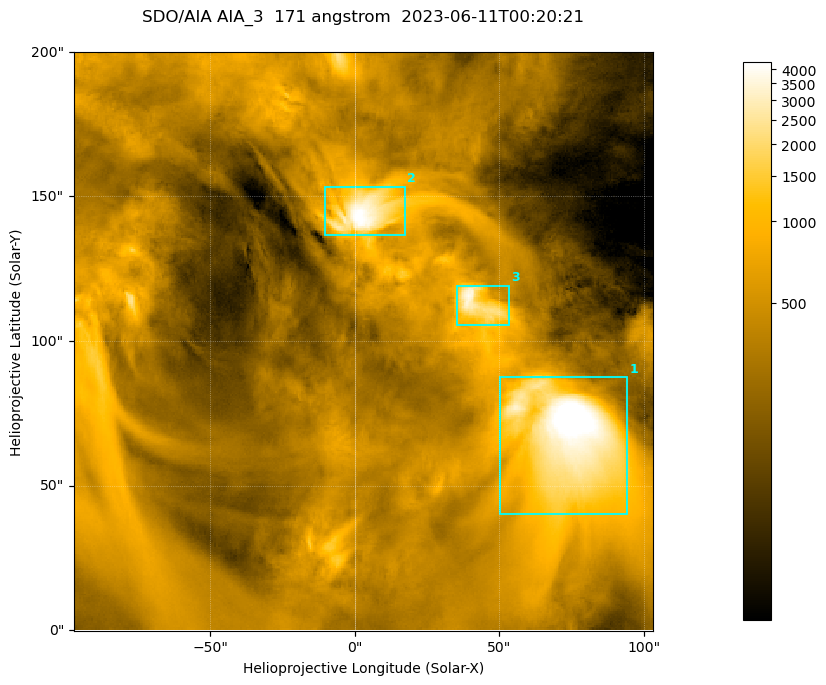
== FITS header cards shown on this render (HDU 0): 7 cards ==
TELESCOP= 'SDO/AIA '
INSTRUME= 'AIA_3   '
WAVELNTH=                  171
WAVEUNIT= 'angstrom'
DATE-OBS= '2023-06-11T00:20:21.353'
CTYPE1  = 'HPLN-TAN'
CTYPE2  = 'HPLT-TAN'

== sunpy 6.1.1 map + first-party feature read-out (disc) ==
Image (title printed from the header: SDO/AIA AIA_3  171 angstrom  2023-06-11T00:20:21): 334 x 334 px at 0.599 arcsec/px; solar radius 945 arcsec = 1577 px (partial field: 1.4% of the solar disc is inside the frame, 100% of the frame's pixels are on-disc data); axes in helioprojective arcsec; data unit not stated in the header (colour bar unlabelled)
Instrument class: DISC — disc imager (sunpy class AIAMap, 171 A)
Bright regions (active regions / flare kernels): reference = the on-disc median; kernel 3 px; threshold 5 sigma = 1073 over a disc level ~357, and >= 1.15x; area >= 111 px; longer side >= 4 px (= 2.4 arcsec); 3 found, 3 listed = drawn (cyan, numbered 1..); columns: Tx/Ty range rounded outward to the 2 arcsec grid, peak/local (2 s.f.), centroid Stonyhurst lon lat
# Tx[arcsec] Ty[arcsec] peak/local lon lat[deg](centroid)
1 50..94 40..88 16 +4 +4
2 -10..18 136..154 12 +0 +9
3 34..54 104..120 10 +3 +7